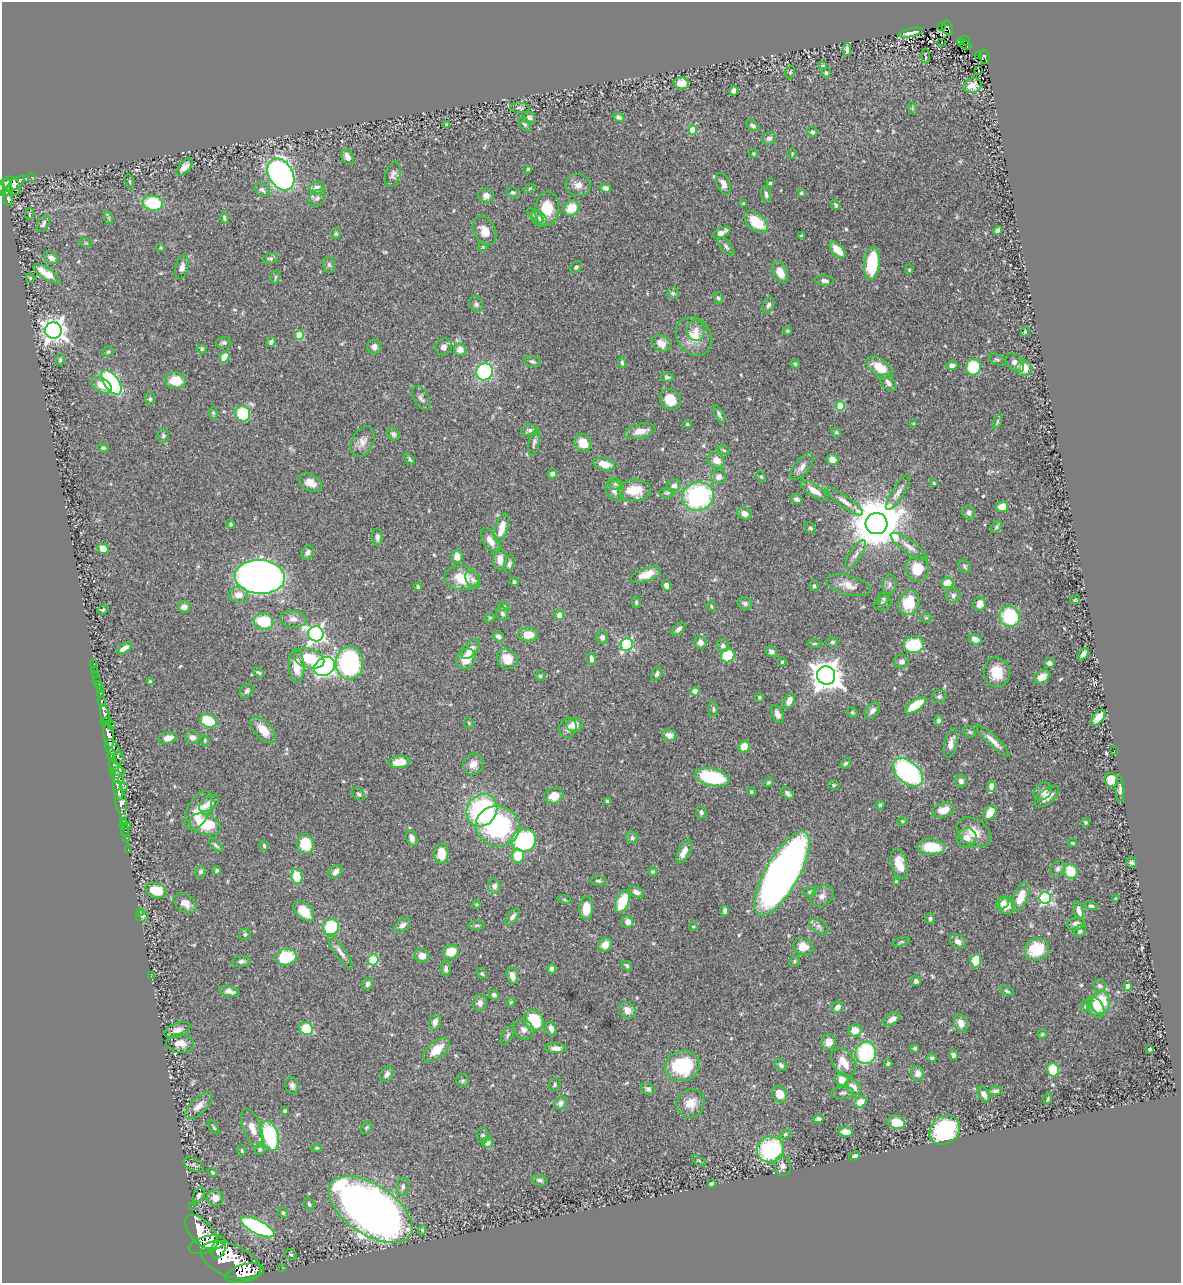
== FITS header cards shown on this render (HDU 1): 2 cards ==
NAXIS1  =                 1179
NAXIS2  =                 1281

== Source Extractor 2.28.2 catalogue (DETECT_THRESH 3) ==
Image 1179 x 1281 px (HDU 1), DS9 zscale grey, 1 PNG px = 1 image px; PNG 1183 x 1285 px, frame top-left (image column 1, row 1281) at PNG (2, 2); each listed source drawn as its Kron ellipse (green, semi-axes under 4 px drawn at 4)
Background 0.666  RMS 0.018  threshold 0.0539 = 3 sigma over >= 5 px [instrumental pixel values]
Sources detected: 559; of the 559, the 500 brightest by FLUX_AUTO listed and drawn (59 fainter detections omitted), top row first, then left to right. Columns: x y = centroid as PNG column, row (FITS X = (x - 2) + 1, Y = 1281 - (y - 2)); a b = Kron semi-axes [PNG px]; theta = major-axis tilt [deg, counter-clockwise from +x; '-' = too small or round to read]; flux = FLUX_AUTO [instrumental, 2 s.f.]
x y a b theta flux
942 27 2 2 - 8.7
948 28 8 5 -75 140
911 33 12 3 12 6.7
961 41 3 3 - 9.1
965 41 5 3 - 61
942 42 2 2 - 2.6
964 44 8 3 -24 47
847 49 6 4 88 4.4
979 55 3 2 - 6.4
926 56 7 3 -84 2.4
985 57 7 5 -82 80
823 66 4 4 - 3.1
979 71 2 2 - 2.4
790 72 6 4 70 1.7
826 73 5 4 - 2
681 83 7 6 - 15
972 86 9 7 19 10
733 91 5 4 - 5.4
520 108 10 5 -6 2.7
912 108 6 4 -71 1.7
619 117 6 4 -27 2.5
529 118 6 5 - 3
525 124 7 5 -50 2.3
446 125 4 3 - 1.8
753 126 7 4 -34 3
693 130 4 4 - 38
812 132 5 4 - 2.3
769 138 7 6 - 4.5
753 153 4 4 - 1.6
792 153 5 4 - 1.5
348 157 8 5 -65 7.9
185 167 10 5 48 7.3
528 169 3 3 - 1.6
281 174 17 12 -60 490
393 174 13 7 73 5.1
31 177 3 3 - 5.3
130 181 7 3 -81 1.7
6 183 5 3 - 320
16 183 11 5 38 310
770 183 3 3 - 1.7
723 184 11 6 -67 6.6
578 185 13 11 -7 9.5
12 186 10 7 -48 520
317 188 7 6 - 8
530 188 6 4 19 1.5
605 188 6 4 -17 4.8
262 190 8 6 -32 3.6
7 192 6 4 25 220
513 192 6 5 - 2.4
801 193 3 3 - 1.9
486 195 8 7 - 7
766 195 8 4 -80 3.2
8 198 8 5 -79 190
317 198 9 7 45 4.9
153 203 10 7 -10 64
743 204 3 3 - 1.7
836 205 5 4 - 2
571 208 9 7 34 21
547 209 17 12 83 30
30 214 6 4 76 2.3
535 215 10 4 -36 3.2
109 218 6 4 -72 1.6
224 218 5 3 - 2
539 219 9 6 -48 4.7
756 222 13 8 -39 36
43 224 9 5 59 4.6
998 230 5 4 - 6.6
484 231 15 10 -61 14
722 232 9 4 25 5.7
336 234 6 5 - 2.1
801 236 4 3 - 2.1
86 243 6 4 -18 1.6
161 247 4 3 - 1.5
483 247 5 4 - 1.4
726 247 11 5 -50 3.5
837 250 10 5 -46 18
51 258 8 5 -30 7.8
270 258 7 5 10 2.6
872 263 17 7 84 76
329 265 8 6 -74 3.2
182 267 12 6 76 6.1
576 267 6 5 - 2.3
909 270 4 3 - 1.4
780 272 11 7 -64 14
47 274 16 5 -33 28
275 277 7 3 81 1.5
30 278 5 4 - 1.8
824 281 9 5 -7 4.2
673 293 6 5 - 2.9
718 298 6 4 -73 2.1
476 304 8 7 - 3.6
768 305 8 5 64 4.5
53 330 8 8 - 1000
696 330 10 9 - 8.5
787 331 4 4 - 1.7
1025 332 5 4 - 1.7
299 335 4 4 - 33
694 336 20 17 -55 25
271 342 5 4 - 2.6
224 343 7 5 2 2.9
661 343 10 7 -32 12
374 347 7 7 - 5.4
443 347 9 7 51 5.4
202 349 5 4 - 1.7
460 350 6 6 - 10
108 352 6 4 24 2
224 357 6 5 - 20
60 360 5 4 - 1.8
997 360 9 5 -25 2.5
532 361 9 5 -16 2.7
622 363 5 4 - 2.1
1015 363 11 7 -53 7.7
795 364 4 4 - 1.5
952 366 5 4 - 5.6
973 367 8 7 - 57
880 368 15 8 -36 24
1024 368 8 7 - 18
484 372 9 8 - 130
667 377 6 4 -6 2.3
176 381 10 8 -1 23
111 382 14 7 -54 210
888 383 10 6 -49 5.1
101 385 11 7 -31 16
421 398 13 7 -61 4.7
150 399 6 5 - 2.9
670 399 11 9 -49 27
840 406 4 4 - 47
213 413 6 4 -82 1.7
243 414 8 7 - 61
719 414 10 4 -61 3.1
997 421 7 3 70 1.8
687 424 4 4 - 1.5
914 424 4 3 - 1.7
530 430 8 5 5 3.6
640 431 16 7 13 11
836 432 5 4 - 1.8
393 434 7 5 -47 3.1
163 436 7 6 - 2.9
362 442 16 10 62 10
534 442 13 5 78 4.1
583 443 9 8 - 17
103 448 5 4 - 2.3
724 450 6 3 -26 1.5
410 459 7 4 -54 2.3
832 459 6 5 - 13
716 460 9 7 -26 11
604 464 11 6 -14 16
802 467 16 7 51 8.3
552 474 5 4 - 4
719 477 8 7 - 6.3
761 477 5 4 - 1.7
310 483 12 8 -27 11
934 483 3 3 - 1.6
615 484 7 5 -28 2.5
674 486 7 6 - 5.5
634 490 16 10 3 31
615 491 11 8 -55 6.9
814 491 16 6 -34 14
898 492 20 6 58 7.4
667 493 8 5 1 2.2
698 496 16 14 14 180
796 499 6 4 -19 3.9
845 502 22 5 -36 8.2
1002 507 6 5 - 15
969 512 7 6 - 4
745 513 7 5 -20 6.2
230 524 4 4 - 1.7
877 524 11 10 - 6800
996 527 7 4 51 2.1
502 528 15 6 75 19
810 528 6 5 - 2.2
377 537 8 5 -87 3.7
490 541 14 7 -59 10
909 547 22 6 -36 9.7
103 549 5 5 - 13
308 552 8 5 57 4.1
855 555 17 6 57 6.6
457 556 6 5 - 12
500 559 11 7 -89 11
509 564 9 5 76 3.1
964 566 7 5 -49 2.6
917 569 13 11 -83 28
646 574 16 7 19 18
260 577 25 17 -3 960
462 578 17 12 -8 33
473 580 9 6 -58 4.4
514 582 4 4 - 2.8
947 583 6 5 - 18
889 584 9 7 83 4.9
848 585 22 9 -15 13
666 586 5 4 - 6.1
814 586 5 4 - 2
418 587 4 3 - 1.9
238 595 9 7 4 12
953 595 7 7 - 4.1
883 599 7 5 53 2.5
1075 600 5 4 - 1.4
636 602 6 4 -81 1.8
745 603 7 6 - 3.9
883 603 9 6 27 3.6
909 603 13 10 72 33
980 604 7 6 - 12
504 606 5 4 - 1.5
711 606 5 3 - 1.6
184 607 6 5 - 9.3
103 610 6 4 21 1.7
502 614 7 6 - 3.5
559 615 5 5 - 11
1010 616 11 10 - 100
490 618 6 4 28 1.5
926 618 5 5 - 1.7
293 619 13 8 -7 8.3
264 621 10 8 -10 49
678 629 8 5 43 4.4
316 634 8 7 - 380
528 634 9 7 -2 22
499 636 6 4 -33 5.2
602 637 6 5 - 3.9
975 639 6 5 - 7.3
700 642 6 6 - 8
832 642 6 4 1 2.2
814 643 7 3 1 1.6
627 645 6 6 - 160
914 645 10 8 5 63
723 646 6 6 - 4
124 648 8 4 33 8.2
471 649 12 6 48 10
771 651 6 5 - 3.9
1083 654 7 4 49 4.6
728 655 7 6 - 56
309 658 15 9 -16 37
591 658 6 4 -83 4.9
466 659 11 9 58 22
507 659 11 9 -44 19
782 662 4 3 - 1.6
901 662 7 6 - 5.2
94 663 2 2 - 6
349 663 17 13 90 200
1049 663 5 4 - 4
297 666 17 7 -88 26
324 667 11 8 34 440
95 670 2 2 - 6.1
259 672 6 4 -37 1.9
997 672 15 13 -81 25
657 674 7 5 62 3.2
96 675 2 2 - 8.1
826 675 9 9 - 1900
540 676 5 5 - 1.8
1042 677 8 6 26 14
97 681 3 2 - 20
150 682 4 3 - 2.7
98 685 4 3 - 43
101 689 2 2 - 8.7
247 691 8 6 45 3.4
695 691 4 4 - 16
101 693 4 3 - 94
759 697 4 4 - 2.3
939 697 7 6 - 2.7
789 701 8 5 64 9.8
102 702 5 4 - 160
916 705 12 5 34 44
713 709 7 4 -88 2.2
872 711 9 6 48 6.1
852 712 5 4 - 1.8
105 714 10 4 -74 890
777 714 9 5 -67 5.8
1098 718 9 5 50 19
938 720 5 4 - 3.2
106 721 6 3 33 360
208 721 8 6 -26 62
469 723 5 5 - 1.7
112 725 3 2 - 79
574 725 8 7 - 13
568 728 10 8 76 6.3
263 730 16 8 -48 20
970 732 6 5 - 2.2
108 734 13 5 -80 1800
669 735 7 6 - 9.1
193 737 7 7 - 5.7
168 738 9 5 16 10
205 740 5 4 - 1.7
993 741 22 5 -44 11
951 743 15 6 76 9.4
744 746 6 5 - 16
112 747 9 6 -50 790
1114 750 2 2 - 44
112 755 7 4 -89 260
118 758 7 5 74 190
399 762 11 6 7 16
845 763 5 4 - 2.4
473 764 11 10 - 11
114 765 7 4 -73 420
118 771 8 3 -4 400
908 772 17 11 -40 240
117 777 8 4 -48 350
712 777 18 8 -12 88
1111 780 7 6 - 24
961 781 6 5 - 4.7
769 782 5 4 - 1.9
834 785 6 4 -14 1.9
992 786 6 4 78 22
124 787 3 3 - 9.8
118 789 11 4 -77 970
1120 789 13 4 -87 3.8
751 791 5 4 - 1.8
1043 791 10 8 44 6.7
787 793 7 5 -43 3.8
359 794 7 5 -42 2.5
554 796 10 8 19 17
1047 797 14 7 39 13
608 801 4 3 - 3.3
121 802 13 5 -82 1200
209 803 11 6 37 8.6
880 805 5 4 - 1.9
482 810 17 14 57 160
943 810 11 7 17 16
198 811 21 11 62 22
701 812 6 5 - 3.2
990 813 8 5 53 18
123 821 3 2 - 22
902 821 5 4 - 1.5
1085 822 4 4 - 1.7
205 824 16 10 -18 43
124 825 5 2 - 26
128 826 4 3 - 65
498 826 22 20 -12 170
125 831 7 3 -86 20
974 832 19 13 -33 19
632 837 6 5 - 3.2
126 838 2 2 - 9
412 838 8 5 -72 6.8
966 838 10 9 - 11
524 840 12 11 - 130
1072 843 4 3 - 1.5
305 844 9 8 - 34
216 845 9 4 -44 2.9
264 846 5 3 - 1.6
931 847 14 7 -4 42
128 849 3 2 - 18
684 851 13 5 63 11
441 853 10 7 -90 24
518 856 7 6 - 29
1132 862 5 5 - 2.5
899 864 16 8 -75 18
1058 869 8 6 60 3.5
217 870 4 4 - 2
1071 871 7 6 - 32
200 872 6 5 - 2.8
335 872 8 5 44 5.6
652 872 4 4 - 1.9
782 873 47 16 60 990
297 876 7 5 -79 36
598 881 7 5 -4 2.5
896 881 3 3 - 2.5
494 886 7 6 - 5.1
156 890 11 7 -17 34
636 892 8 5 -26 5.1
810 892 7 5 18 2.7
822 896 13 9 36 7.7
1021 897 14 7 68 22
1045 898 6 6 - 170
1116 898 4 3 - 1.9
564 900 7 3 -19 1.7
622 902 12 6 69 39
185 903 12 8 -33 11
1003 903 7 5 49 5.2
476 904 4 4 - 1.5
1007 906 8 8 - 16
1091 906 6 3 -7 2.1
586 908 11 7 86 22
1079 910 9 4 -76 5.8
304 911 12 7 -46 24
725 911 5 3 - 3.1
140 912 2 2 - 22
142 916 6 5 - 3.1
512 917 9 5 54 3.9
930 919 5 4 - 2.6
628 922 6 5 - 8.5
1076 924 9 6 9 4.7
403 925 9 6 38 5.7
477 925 8 4 1 2
693 926 4 4 - 1.4
819 926 10 6 -31 4.2
331 927 8 7 - 68
1080 931 6 5 - 2.6
245 934 6 5 - 2.4
958 941 9 6 -34 8.2
901 942 9 4 15 1.8
605 945 7 6 - 12
803 947 10 8 -24 18
1037 949 12 11 - 42
340 952 19 5 -55 6.8
451 952 8 6 26 22
422 956 7 6 - 8.9
286 957 11 8 12 57
373 960 5 5 - 69
241 961 9 5 6 3.1
794 961 5 5 - 1.8
976 961 6 5 - 31
627 966 6 4 -47 2.3
446 969 8 5 87 3.8
552 969 4 4 - 6
482 973 6 4 -48 1.9
151 976 2 2 - 5.5
512 976 8 5 -75 8.2
916 981 5 5 - 3.4
368 984 6 5 - 4.4
1099 986 6 6 - 3.5
1127 986 4 4 - 12
229 991 10 5 -13 5.2
1007 991 7 4 -25 2.2
494 995 5 5 - 3.4
511 1002 4 4 - 1.5
1101 1002 11 9 90 41
480 1003 8 7 - 6.5
1085 1006 6 4 81 1.8
837 1007 6 5 - 7.1
1095 1007 11 7 -58 17
627 1010 9 8 - 9.8
892 1019 9 5 30 7.4
534 1021 11 9 -55 55
435 1022 8 6 75 6.7
961 1023 9 6 -71 11
306 1029 7 6 - 37
524 1029 11 9 -40 6.7
551 1029 7 5 -69 6.7
177 1030 13 7 20 8.6
855 1030 6 6 - 17
1042 1034 4 4 - 1.5
508 1035 11 5 57 3.2
829 1042 8 7 - 10
180 1043 14 9 -4 12
556 1048 10 5 -2 6.6
915 1048 4 3 - 2.5
437 1049 16 8 40 20
1150 1049 4 3 - 2.2
866 1053 11 10 - 100
953 1055 5 4 - 4.3
932 1058 4 4 - 2.4
843 1062 15 10 -58 21
888 1063 4 3 - 2.1
781 1065 7 5 -45 2.9
682 1066 17 15 12 86
1053 1070 6 6 - 46
918 1073 7 6 - 8.2
387 1074 8 6 55 4
842 1079 7 6 - 15
462 1081 6 6 - 2.4
555 1084 7 5 53 2.6
292 1086 8 6 -75 4
853 1087 8 6 -44 11
648 1089 7 5 -26 3.8
995 1091 7 4 9 3
843 1093 11 6 5 4
779 1094 8 7 - 15
984 1094 8 5 -59 7.4
1048 1099 6 3 71 2
860 1102 6 5 - 15
561 1103 7 5 47 3.9
691 1103 14 13 - 17
199 1106 17 8 44 9.4
285 1111 3 3 - 2
818 1119 5 4 - 3.6
896 1122 9 6 -13 18
214 1127 8 3 -57 1.7
252 1128 20 9 -69 15
367 1128 7 5 56 1.9
945 1130 16 13 36 130
846 1132 7 5 -6 12
785 1134 6 4 24 1.8
270 1136 15 8 -74 100
483 1136 7 6 - 2.7
487 1143 5 5 - 7.5
317 1148 5 4 - 1.6
260 1149 5 5 - 2
771 1149 14 13 - 120
242 1151 5 3 - 1.5
855 1156 5 3 - 3.9
699 1161 8 3 -29 1.5
194 1165 11 6 -30 3.3
783 1166 10 8 -82 6.2
213 1172 5 4 - 1.9
540 1180 8 5 -16 3.2
711 1184 4 3 - 2.9
403 1187 9 6 84 4
199 1195 8 5 63 3.4
215 1198 8 8 - 9.6
309 1204 7 4 -64 2.8
192 1206 2 2 - 8.7
371 1210 47 25 -33 1600
283 1213 5 4 - 2
257 1227 19 7 -26 200
422 1230 5 4 - 1.7
202 1232 21 11 -48 4400
207 1244 18 8 15 3400
219 1248 11 6 69 1300
291 1255 6 5 - 2.5
231 1260 31 16 -22 5200
282 1268 2 2 - 5.4
245 1273 19 8 15 2100
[59 fainter detections neither listed nor drawn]